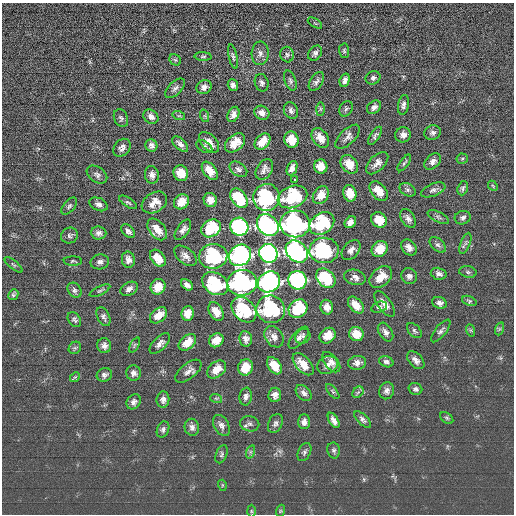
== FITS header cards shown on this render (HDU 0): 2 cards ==
NAXIS1  =                  512 / length of data axis 1
NAXIS2  =                  512 / length of data axis 2

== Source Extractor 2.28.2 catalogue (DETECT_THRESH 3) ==
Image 512 x 512 px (HDU 0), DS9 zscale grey, 1 PNG px = 1 image px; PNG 516 x 516 px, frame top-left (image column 1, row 512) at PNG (2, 3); each listed source drawn as its Kron ellipse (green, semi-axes under 4 px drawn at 4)
Background 0.87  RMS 15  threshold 45.5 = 3 sigma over >= 5 px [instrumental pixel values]
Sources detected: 187; all 187 listed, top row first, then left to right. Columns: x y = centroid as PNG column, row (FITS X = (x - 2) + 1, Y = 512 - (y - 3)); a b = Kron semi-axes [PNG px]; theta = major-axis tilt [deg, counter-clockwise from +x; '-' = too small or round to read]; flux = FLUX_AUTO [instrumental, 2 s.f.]
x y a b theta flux
315 23 8 3 -32 1200
344 51 7 5 -89 1700
260 53 12 8 88 5200
315 53 8 6 53 3100
287 55 8 6 -75 2500
203 56 8 4 -3 1600
233 57 12 4 -77 2400
175 60 6 5 - 1500
373 78 7 6 - 2800
345 80 7 5 72 3800
290 81 10 5 -70 2500
316 81 10 6 57 3300
262 83 9 6 -74 3000
233 85 6 5 - 3500
204 87 8 7 - 4400
175 88 12 6 44 3600
403 105 10 5 79 3800
374 107 8 6 42 4000
320 109 7 4 90 1600
346 109 8 6 61 2400
291 111 9 7 -66 3600
262 113 8 6 -29 5900
233 114 8 5 65 5000
179 116 6 4 -18 1500
205 116 6 4 -72 1500
151 117 8 6 -40 5100
121 118 9 6 -64 2700
433 133 8 7 - 3400
403 135 8 7 - 5000
375 136 10 4 57 2800
348 137 15 7 44 5400
320 138 11 7 -55 12000
291 140 8 7 - 16000
209 142 12 7 -47 9700
262 142 9 6 48 15000
235 143 11 7 41 14000
180 144 9 5 -43 4600
151 145 6 6 - 3700
204 147 9 5 -32 2500
122 148 10 7 49 4500
462 159 5 5 - 1500
433 161 9 6 45 4900
377 163 14 7 46 6500
404 163 10 3 54 1900
349 164 10 7 -51 15000
321 166 7 7 - 13000
292 168 7 5 67 5200
238 169 10 6 -36 3600
264 169 11 7 58 5200
210 171 10 6 -54 12000
181 173 8 7 - 16000
97 175 11 7 -34 3700
152 175 9 7 -83 5100
294 179 3 3 - 2000
493 186 6 4 -47 1200
463 188 7 5 71 2400
408 190 8 6 -31 3000
433 190 13 6 21 4200
379 191 11 7 -49 14000
350 193 8 6 -75 14000
321 195 9 7 55 12000
266 197 13 13 - 100000
292 197 15 10 22 73000
239 198 11 7 -54 58000
210 200 7 6 - 9000
128 202 10 4 -33 2200
154 202 14 9 32 10000
182 202 8 7 - 12000
99 204 9 6 -25 4500
69 206 10 5 49 2500
438 217 11 5 -26 2500
408 218 10 6 -59 4900
463 218 8 6 17 3000
379 220 8 7 - 17000
350 222 6 5 - 6100
322 223 13 10 34 71000
295 224 15 13 2 280000
268 225 12 9 -48 430000
239 227 9 8 - 290000
211 228 10 8 32 59000
157 229 12 8 -52 13000
183 230 11 6 55 5300
128 231 8 5 -47 3900
99 233 8 6 -5 4200
69 235 8 7 - 3000
465 243 11 4 69 2900
438 245 9 6 -43 3200
409 247 9 6 -50 6200
380 249 8 7 - 17000
324 250 14 12 3 110000
351 250 11 7 50 5900
297 251 12 9 -43 440000
268 253 9 9 - 630000
240 255 12 10 37 430000
185 256 13 8 -40 6500
213 256 14 12 9 100000
158 258 9 6 -49 15000
128 260 8 6 -79 5500
73 261 9 4 0 1700
100 262 9 7 13 4100
13 265 11 3 -40 1600
468 272 9 5 -10 2400
439 274 8 6 -14 4200
409 276 8 7 - 4500
355 277 11 7 -14 5300
381 277 13 9 44 15000
326 278 11 8 -43 58000
297 280 9 8 - 300000
269 282 11 10 - 430000
242 283 15 13 7 270000
215 284 14 10 -33 70000
187 285 7 5 -37 4900
158 287 8 7 - 17000
129 289 9 6 29 4600
74 290 8 6 -51 2700
100 291 11 4 26 1900
13 295 6 4 63 1800
469 301 7 4 -21 1800
439 303 7 5 -21 4000
385 304 15 6 -56 8700
356 305 10 6 -48 12000
327 307 7 6 - 8500
379 307 8 5 16 2300
271 309 14 14 - 100000
298 309 10 8 42 60000
244 310 14 10 -47 72000
216 311 10 6 -60 11000
187 313 7 6 - 12000
158 315 10 6 39 13000
103 317 10 6 -65 3200
74 320 8 6 -53 2400
499 329 6 4 71 1700
470 330 6 4 -71 1400
414 331 9 5 -46 2500
441 331 14 5 51 3600
386 332 10 6 -58 4400
356 334 7 7 - 16000
303 336 8 7 - 3100
328 336 9 7 39 13000
274 337 11 8 -55 6500
299 338 13 6 49 5100
246 339 8 6 -80 4900
216 340 7 6 - 13000
187 342 10 6 41 14000
160 343 13 6 45 4900
135 345 8 4 63 1500
104 346 7 7 - 4500
75 348 7 5 43 2000
416 360 10 6 -47 5300
331 362 12 6 -51 6000
386 362 7 5 -22 3200
357 363 9 7 9 5200
303 364 13 7 -48 14000
327 365 10 8 25 7500
274 366 10 6 -55 17000
245 367 8 7 - 17000
217 369 10 7 41 12000
188 371 15 7 39 5800
134 373 8 7 - 4500
104 375 8 6 18 3300
75 377 5 4 - 1100
415 389 7 5 -21 2700
333 391 9 4 -51 2000
387 391 8 7 - 4300
358 392 6 5 - 2000
304 393 9 6 -44 3900
275 395 7 6 - 5300
246 397 9 6 81 4200
216 398 6 3 -18 1300
163 400 8 6 84 4300
134 402 8 6 53 4200
447 418 7 5 -37 1800
334 420 8 4 -59 4800
363 420 11 5 -44 3100
304 422 7 6 - 4700
275 423 10 7 65 3400
250 424 9 7 -12 3500
221 425 11 7 -59 4300
192 427 8 7 - 4200
163 429 8 6 69 2900
334 450 8 6 -79 2500
250 452 7 4 71 2000
304 452 9 6 65 2700
221 454 9 5 69 2100
222 485 5 3 - 860
251 511 6 4 -89 1300
280 511 6 4 72 1300